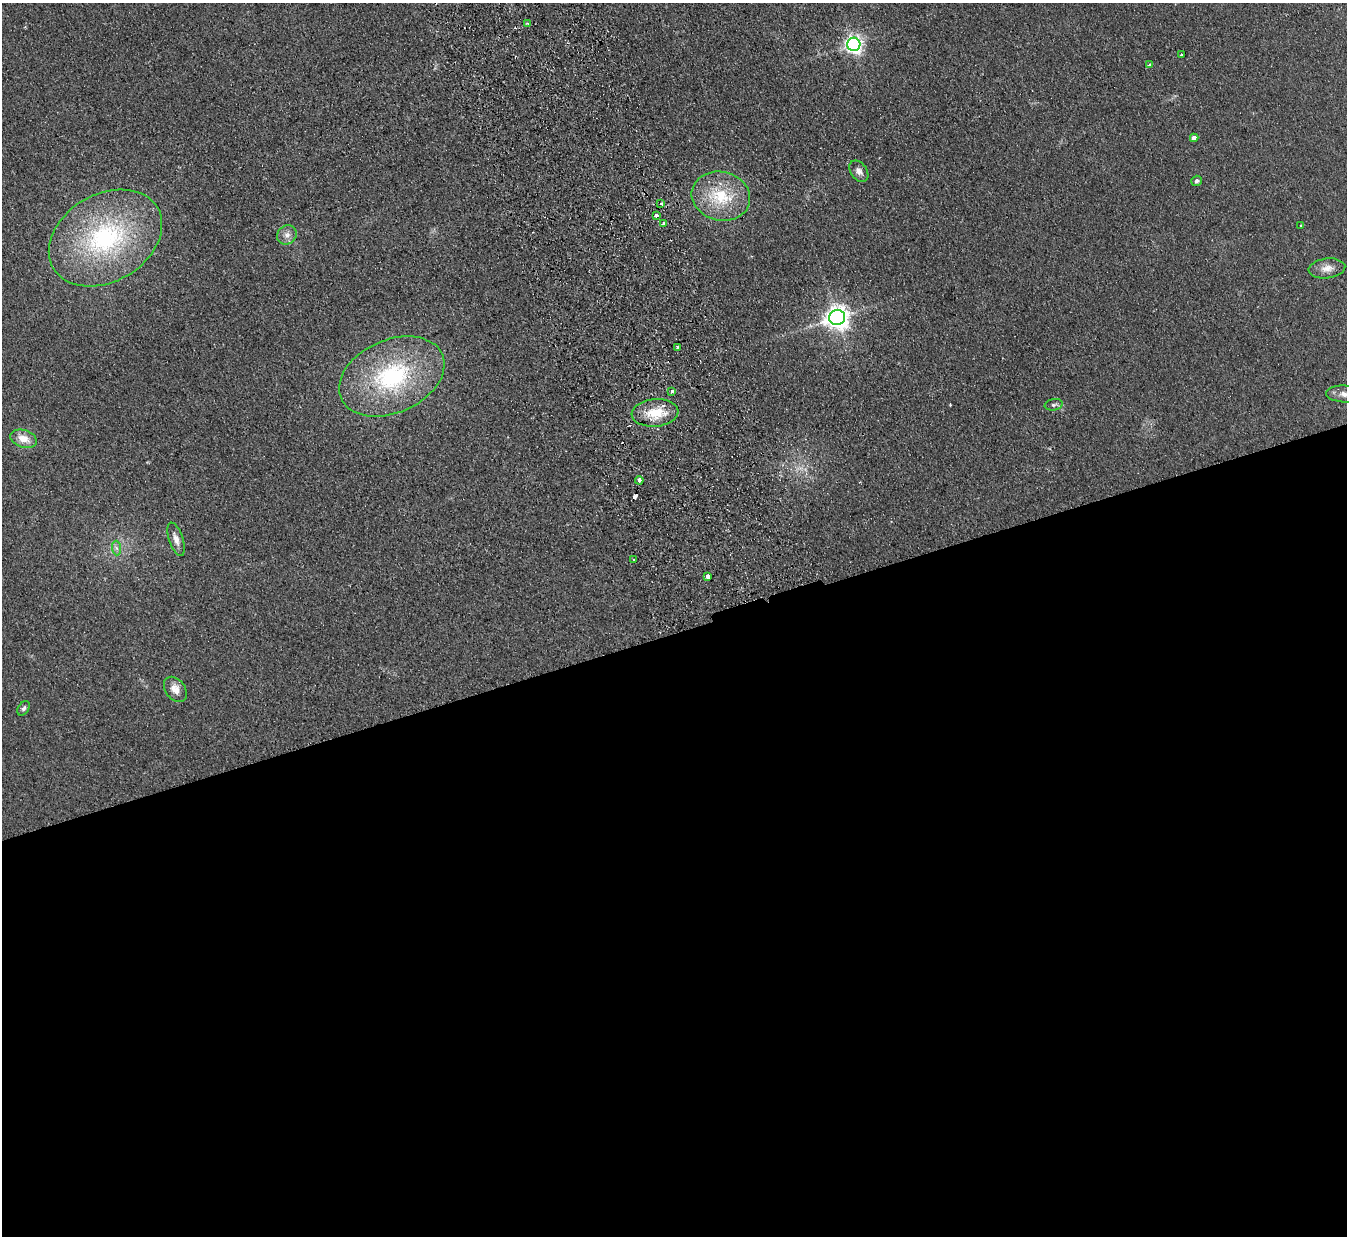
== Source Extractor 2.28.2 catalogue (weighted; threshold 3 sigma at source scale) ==
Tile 15 of 4 x 4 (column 3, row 4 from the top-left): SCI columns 2747-4091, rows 174-1407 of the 5492 x 5407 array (HDU 1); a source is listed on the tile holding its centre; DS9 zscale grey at full resolution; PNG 1349 x 1238 px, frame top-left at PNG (2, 3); each listed source drawn as its Kron ellipse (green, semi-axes under 4 px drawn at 4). Shown black and unused: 49% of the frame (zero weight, under 2 of 3 exposures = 3% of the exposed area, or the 3 px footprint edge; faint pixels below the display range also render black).
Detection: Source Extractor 2.28.2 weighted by HDU 2 'WHT'; one run over the whole footprint, this tile lists its part. Background 0.101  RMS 0.011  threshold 0.0517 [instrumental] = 3 sigma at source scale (4.5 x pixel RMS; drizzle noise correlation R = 1.50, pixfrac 1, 0.05/0.05 arcsec/px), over >= 5 px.
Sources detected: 33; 2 cosmic-ray / hot-pixel residue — neither listed nor drawn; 1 inside a brighter listed object's ellipse — not listed separately; the other 30 listed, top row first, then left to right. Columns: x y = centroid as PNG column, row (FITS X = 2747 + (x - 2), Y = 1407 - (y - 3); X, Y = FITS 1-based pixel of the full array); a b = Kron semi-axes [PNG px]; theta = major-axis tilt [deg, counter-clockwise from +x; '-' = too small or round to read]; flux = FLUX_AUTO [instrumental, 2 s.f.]
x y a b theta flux
527 23 4 3 - 1.1
854 44 6 6 - 490
1181 55 3 3 - 2.5
1150 65 4 3 - 3.6
1194 138 4 4 - 7.1
859 171 12 8 -54 6.1
1197 181 5 5 - 2.6
721 196 29 24 -13 54
661 204 4 3 - 2.2
656 215 3 3 - 12
664 224 4 4 - 5
1301 225 3 2 - 1.8
287 235 10 9 - 6.6
105 238 60 43 30 180
1327 268 18 10 7 10
837 318 8 7 - 990
677 347 3 3 - 1.3
392 376 55 36 24 140
672 391 4 3 - 3.8
1345 394 19 8 -2 9.3
1054 405 9 5 10 2.8
655 413 23 13 5 28
23 439 13 8 -18 14
639 480 4 3 - 8.2
176 539 17 7 -72 7.7
116 548 7 4 -88 3.2
634 560 3 3 - 2.9
708 576 3 3 - 22
175 689 14 10 -53 11
24 708 8 5 56 2.6
Isophote crosses this tile's border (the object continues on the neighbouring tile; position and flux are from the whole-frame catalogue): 1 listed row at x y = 1345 394